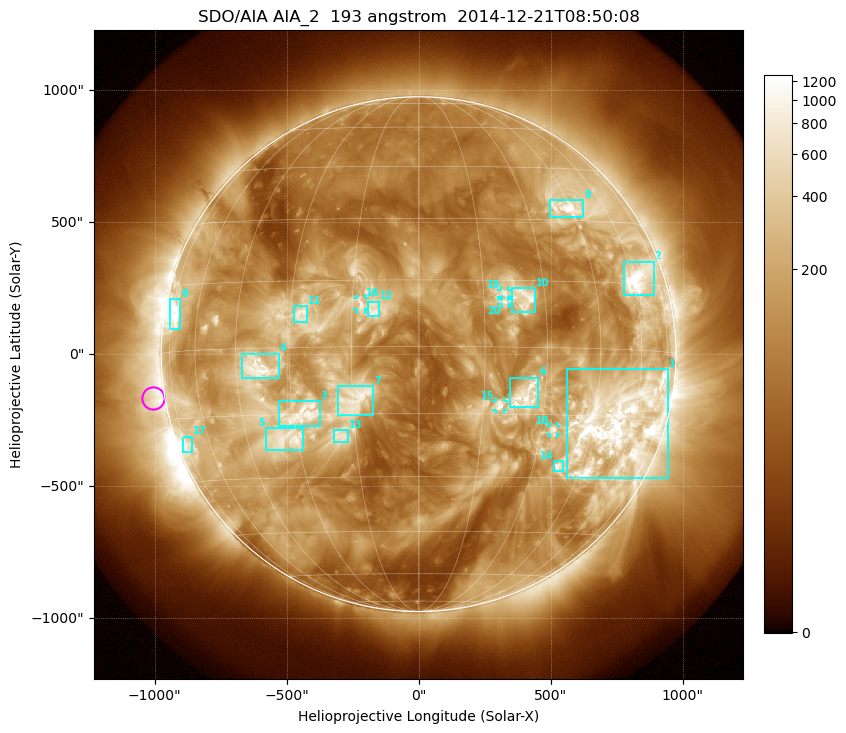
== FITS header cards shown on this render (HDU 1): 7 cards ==
TELESCOP= 'SDO/AIA'
INSTRUME= 'AIA_2'
WAVELNTH=                  193
WAVEUNIT= 'angstrom'
DATE-OBS= '2014-12-21T08:50:08.64'
CTYPE1  = 'HPLN-TAN'
CTYPE2  = 'HPLT-TAN'

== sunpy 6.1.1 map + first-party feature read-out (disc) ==
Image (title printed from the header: SDO/AIA AIA_2  193 angstrom  2014-12-21T08:50:08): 1024 x 1024 px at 2.4 arcsec/px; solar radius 975 arcsec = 406 px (full disc in frame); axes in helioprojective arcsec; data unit not stated in the header (colour bar unlabelled)
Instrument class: DISC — disc imager (sunpy class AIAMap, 193 A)
Bright regions (active regions / flare kernels): reference = the median radial profile (limb darkening/brightening removed); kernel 9 px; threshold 5 sigma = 413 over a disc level ~122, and >= 1.15x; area >= 12 px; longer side >= 10 px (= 24 arcsec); searched inside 0.97 R_sun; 22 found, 20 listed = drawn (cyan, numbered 1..; 5 of them under ~33 arcsec drawn as corner ticks so the feature stays visible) (cap 20 boxes per figure: the strongest are kept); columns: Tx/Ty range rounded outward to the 5 arcsec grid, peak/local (2 s.f.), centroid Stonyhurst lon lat
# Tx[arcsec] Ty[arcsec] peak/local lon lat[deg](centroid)
1 560..945 -470..-55 25 +54 -17
2 780..890 225..350 13 +63 +16
3 -530..-375 -275..-175 7.8 -28 -15
4 -670..-530 -90..5 11 -39 -4
5 -580..-440 -365..-280 9.6 -33 -20
6 345..455 -205..-85 8.2 +25 -11
7 -305..-170 -230..-120 5.9 -14 -12
8 -940..-900 90..210 11 -72 +8
9 500..625 520..585 14 +44 +33
10 350..445 155..250 7.3 +25 +11
11 -470..-420 120..185 6.2 -27 +7
12 -195..-145 145..200 5.4 -10 +8
13 -325..-265 -330..-285 5.2 -19 -20
14 510..550 -445..-405 8 +38 -27
15 290..325 -210..-175 5.7 +19 -13
16 -235..-205 170..210 4.8 -13 +10
17 -895..-855 -375..-310 5.1 -73 -21
18 500..525 -305..-270 8.5 +34 -19
19 310..340 215..245 4.9 +20 +12
20 315..345 190..210 4.5 +20 +10
Off-limb structures (1.02-1.3 R_sun): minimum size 162 px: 7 found; the strongest spans PA ~65..125 deg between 1.02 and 1.3 R_sun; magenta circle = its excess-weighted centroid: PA ~100 deg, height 1.05 R_sun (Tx ~-1005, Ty ~-165 arcsec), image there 3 x the reference